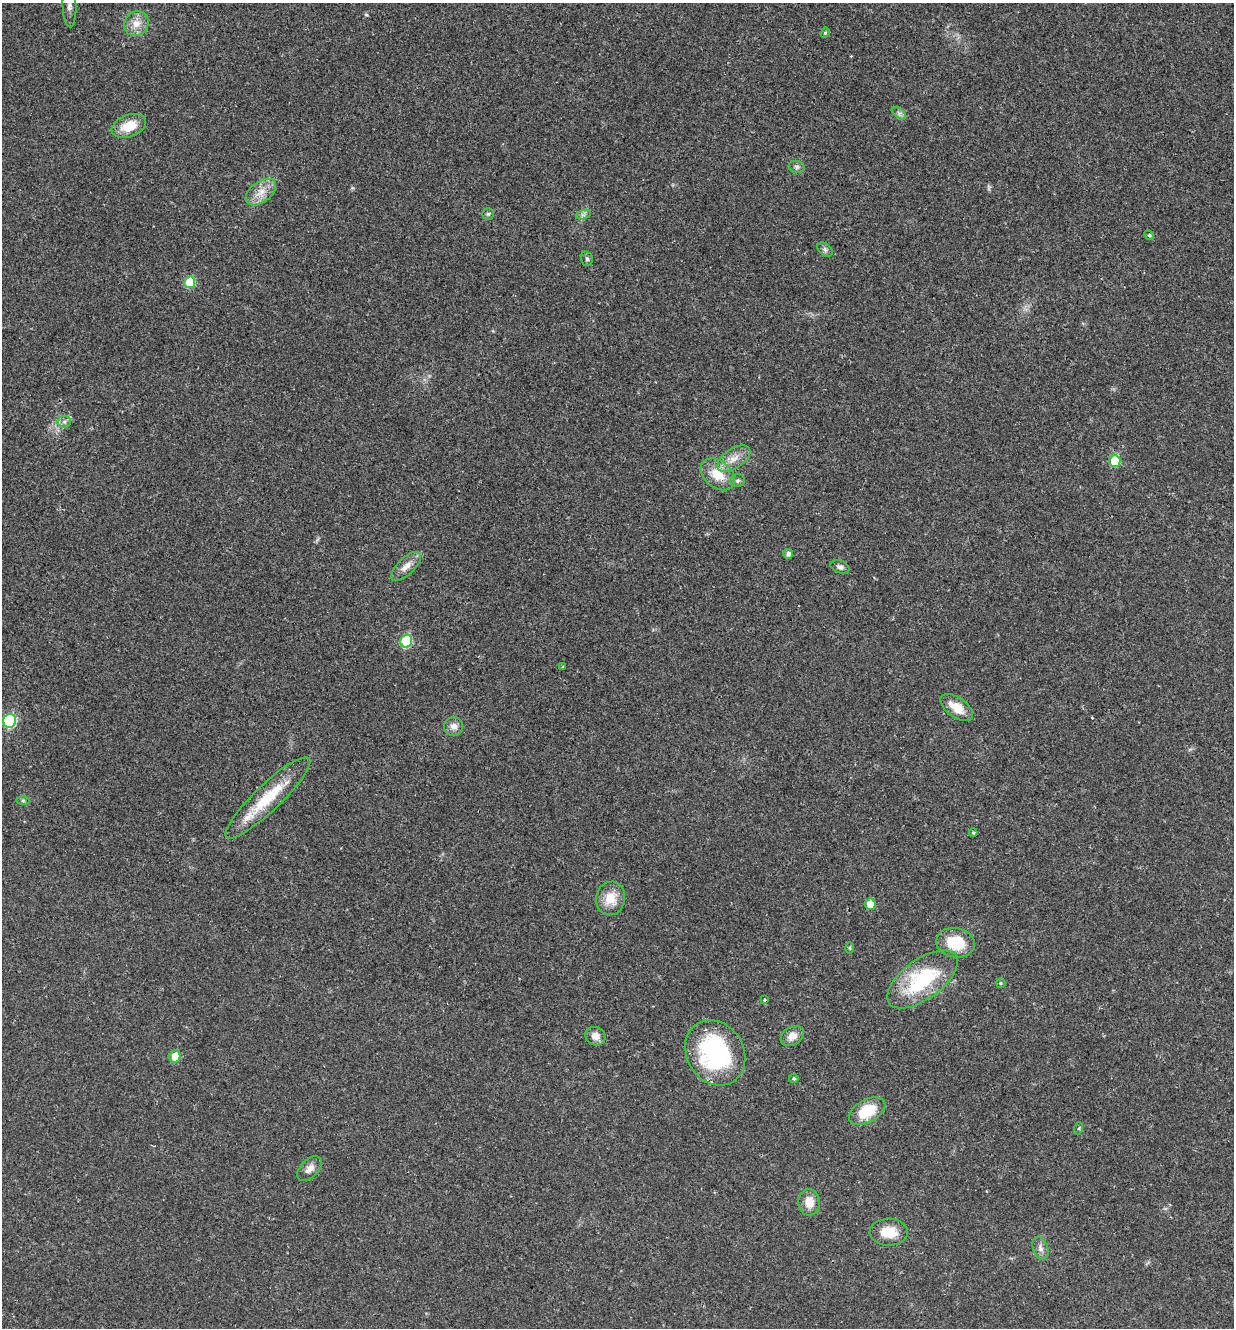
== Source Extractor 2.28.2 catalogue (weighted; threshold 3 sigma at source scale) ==
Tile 6 of 4 x 4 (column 2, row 2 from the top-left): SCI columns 1375-2606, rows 2665-3990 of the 5340 x 5326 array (HDU 1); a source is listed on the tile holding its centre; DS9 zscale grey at full resolution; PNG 1236 x 1330 px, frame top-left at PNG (2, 3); each listed source drawn as its Kron ellipse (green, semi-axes under 4 px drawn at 4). Shown black and unused: <1% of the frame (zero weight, under 2 of 3 exposures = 2% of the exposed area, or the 3 px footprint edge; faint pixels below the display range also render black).
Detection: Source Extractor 2.28.2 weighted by HDU 2 'WHT'; one run over the whole footprint, this tile lists its part. Background 0.0392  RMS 0.0041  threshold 0.0185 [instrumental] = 3 sigma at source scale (4.5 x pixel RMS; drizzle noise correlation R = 1.50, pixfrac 1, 0.05/0.05 arcsec/px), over >= 5 px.
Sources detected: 47; all 47 listed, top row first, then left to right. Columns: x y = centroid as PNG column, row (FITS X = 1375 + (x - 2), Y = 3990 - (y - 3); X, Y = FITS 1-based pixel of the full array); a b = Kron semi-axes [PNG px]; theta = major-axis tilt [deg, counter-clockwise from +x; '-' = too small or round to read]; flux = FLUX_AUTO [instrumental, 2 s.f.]
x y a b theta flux
69 6 21 7 -88 2.7
136 24 13 11 40 4.3
825 33 5 4 - 0.54
899 113 8 4 -37 1
129 126 18 11 20 8.1
797 167 8 6 -15 1.1
261 192 17 10 37 5.1
488 214 6 5 - 0.7
583 215 7 4 18 1.1
1149 235 5 4 - 0.59
825 249 8 6 -39 1.1
587 259 7 5 -76 0.92
190 282 6 5 - 15
64 422 6 6 - 1.1
734 459 19 9 33 4.8
1115 461 6 5 - 13
718 474 19 13 -39 8.9
738 481 7 6 - 0.89
788 554 5 5 - 1.4
406 566 19 8 44 3.5
840 567 10 6 -18 1.3
406 641 6 6 - 21
563 667 4 3 - 0.39
957 708 18 10 -36 7
10 721 7 6 - 34
453 726 9 9 - 2.5
268 798 57 13 44 19
23 801 6 4 0 0.72
973 833 4 3 - 0.45
611 898 17 14 80 7.4
870 904 6 5 - 5.5
956 943 19 14 -11 13
850 948 5 3 - 0.45
923 979 41 20 36 33
1001 983 5 4 - 0.48
764 1000 4 3 - 0.49
595 1036 10 9 - 3
792 1036 12 9 30 3.6
715 1053 34 28 -58 54
175 1056 6 5 - 7.5
794 1078 4 4 - 0.61
867 1111 20 11 29 14
1079 1128 6 4 72 0.51
310 1169 15 9 45 2.9
809 1202 13 11 -85 5.6
889 1232 19 13 -2 7.9
1040 1248 12 7 -70 2
Isophote crosses this tile's border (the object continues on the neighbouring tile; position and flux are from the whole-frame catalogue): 1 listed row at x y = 69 6